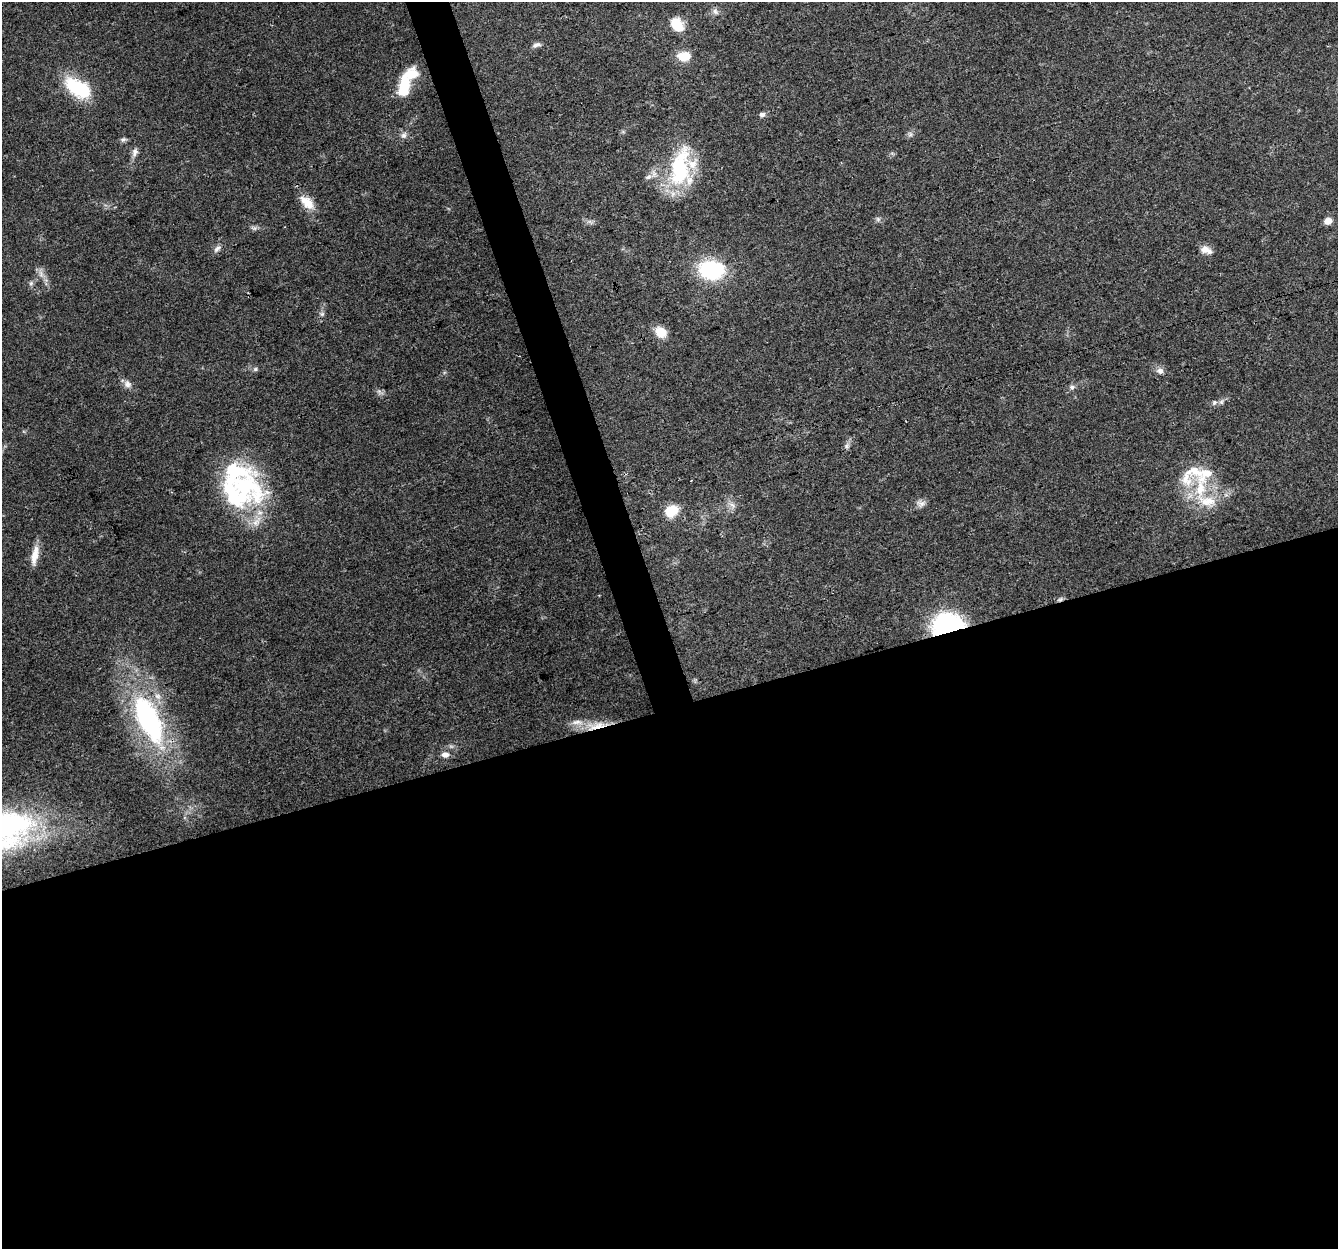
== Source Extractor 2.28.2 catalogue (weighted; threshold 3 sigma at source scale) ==
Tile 15 of 4 x 4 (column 3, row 4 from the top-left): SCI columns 2674-4009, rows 118-1364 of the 5345 x 5167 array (HDU 1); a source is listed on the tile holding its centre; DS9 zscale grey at full resolution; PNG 1340 x 1251 px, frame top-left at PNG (2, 2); no overlay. Shown black and unused: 45% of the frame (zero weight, under 3 of 4 exposures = <1% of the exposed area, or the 3 px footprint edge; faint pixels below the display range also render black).
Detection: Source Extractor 2.28.2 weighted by HDU 2 'WHT'; one run over the whole footprint, this tile lists its part. Background 0.0796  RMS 0.0052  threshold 0.0236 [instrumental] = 3 sigma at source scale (4.5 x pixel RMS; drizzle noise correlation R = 1.50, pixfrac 1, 0.0396/0.0396 arcsec/px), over >= 5 px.
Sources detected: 53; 1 inside a brighter object's white glare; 1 cosmic-ray / hot-pixel residue — not listed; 7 inside a brighter listed object's ellipse — not listed separately; the other 44 listed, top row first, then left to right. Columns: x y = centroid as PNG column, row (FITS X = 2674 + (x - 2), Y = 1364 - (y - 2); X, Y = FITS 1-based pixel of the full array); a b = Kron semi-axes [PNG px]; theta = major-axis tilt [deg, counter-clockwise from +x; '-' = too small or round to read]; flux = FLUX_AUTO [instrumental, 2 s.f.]
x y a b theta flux
715 11 9 6 -51 1.8
677 25 16 11 -52 11
536 45 13 5 14 1.9
684 56 15 11 -2 8.6
412 74 15 10 24 14
404 85 11 10 - 13
78 88 34 18 -32 27
762 114 7 6 - 1.8
910 134 7 5 60 1.3
404 135 8 7 - 1.9
123 139 8 6 30 1.2
135 152 12 8 78 2.4
680 168 51 24 85 44
648 177 8 7 - 2
307 202 20 11 -44 8.2
878 219 6 6 - 1.1
1328 221 8 7 - 3.9
254 228 7 6 - 1.2
217 249 13 6 44 2.1
1206 250 14 8 -21 4.3
712 270 18 13 -7 63
41 274 13 4 -75 2.3
31 283 6 6 - 1.1
322 314 7 6 - 1.2
661 332 11 9 -38 9.5
255 369 7 5 23 1
1160 371 9 8 - 2.5
127 384 10 9 - 2.9
1072 387 8 6 -16 1.5
1214 402 8 6 50 1.4
847 446 8 6 47 1.5
1186 479 24 15 -80 12
246 486 61 38 -27 67
1200 488 45 14 85 22
921 504 11 9 -5 2.6
732 505 11 5 -45 2.1
672 511 13 10 27 14
35 556 25 8 79 6.3
1060 599 9 4 19 1.1
948 625 24 18 7 85
148 719 59 24 -65 97
597 726 34 10 11 11
445 754 10 7 1 2.9
2 829 71 40 10 150
Overlapping masked pixels (flux is a lower limit): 3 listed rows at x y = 1060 599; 948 625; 597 726
Isophote crosses this tile's border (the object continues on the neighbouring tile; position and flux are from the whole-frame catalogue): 1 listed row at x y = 2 829